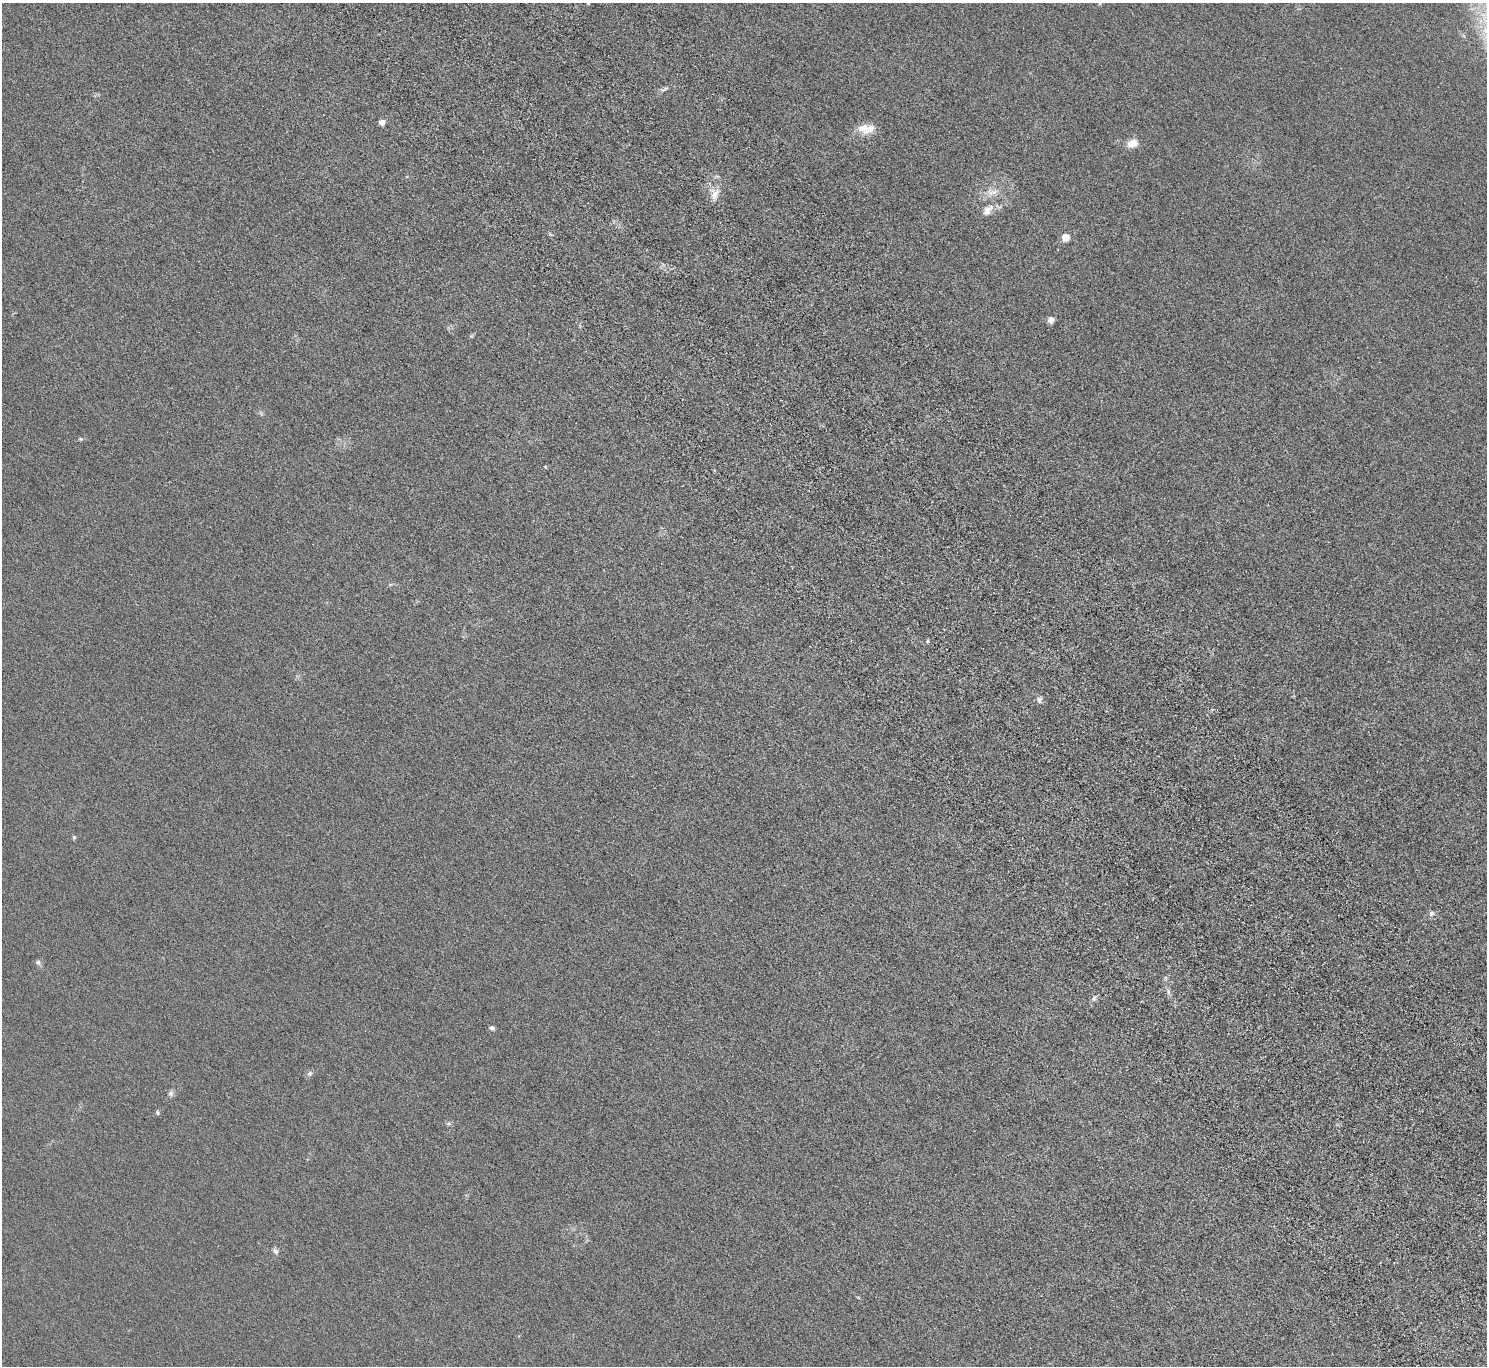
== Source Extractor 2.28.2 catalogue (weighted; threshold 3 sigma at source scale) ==
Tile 6 of 4 x 4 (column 2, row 2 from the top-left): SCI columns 1589-3073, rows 2985-4348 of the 6146 x 6105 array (HDU 1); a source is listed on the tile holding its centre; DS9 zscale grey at full resolution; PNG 1489 x 1368 px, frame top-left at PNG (2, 3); no overlay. Shown black and unused: <1% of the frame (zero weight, under 4 of 8 exposures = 5% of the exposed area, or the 3 px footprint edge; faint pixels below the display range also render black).
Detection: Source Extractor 2.28.2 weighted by HDU 2 'WHT'; one run over the whole footprint, this tile lists its part. Background 0.0318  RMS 0.0058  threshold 0.0239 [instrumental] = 3 sigma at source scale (4.09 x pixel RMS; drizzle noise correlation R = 1.36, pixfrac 0.8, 0.05/0.05 arcsec/px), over >= 5 px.
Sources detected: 26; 1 inside a brighter listed object's ellipse — not listed separately; the other 25 listed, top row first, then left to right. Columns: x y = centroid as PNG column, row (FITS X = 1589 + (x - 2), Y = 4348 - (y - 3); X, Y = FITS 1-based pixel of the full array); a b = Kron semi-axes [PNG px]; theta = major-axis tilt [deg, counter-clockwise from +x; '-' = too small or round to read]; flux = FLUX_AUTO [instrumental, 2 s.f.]
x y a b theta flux
664 89 13 4 22 1.4
382 122 5 4 - 6.1
864 128 18 14 -19 6.4
1132 143 10 7 12 6.6
992 192 18 8 6 5
715 195 17 8 70 4.4
988 210 20 10 50 5.1
1066 237 5 5 - 14
1051 320 7 7 - 2.6
81 439 5 4 - 0.65
545 467 5 4 - 0.51
928 641 6 3 70 0.59
1039 700 8 7 - 1.6
74 837 6 5 - 0.73
1431 913 8 6 40 1.4
38 962 8 6 -36 1.2
1168 992 9 5 -70 1.5
1094 998 7 6 - 1.3
491 1028 6 5 - 1.2
310 1074 8 6 65 1.3
171 1093 8 7 - 1.4
157 1113 6 5 - 0.77
448 1124 8 4 19 0.79
275 1251 8 6 -43 1.5
858 1297 5 3 - 0.41